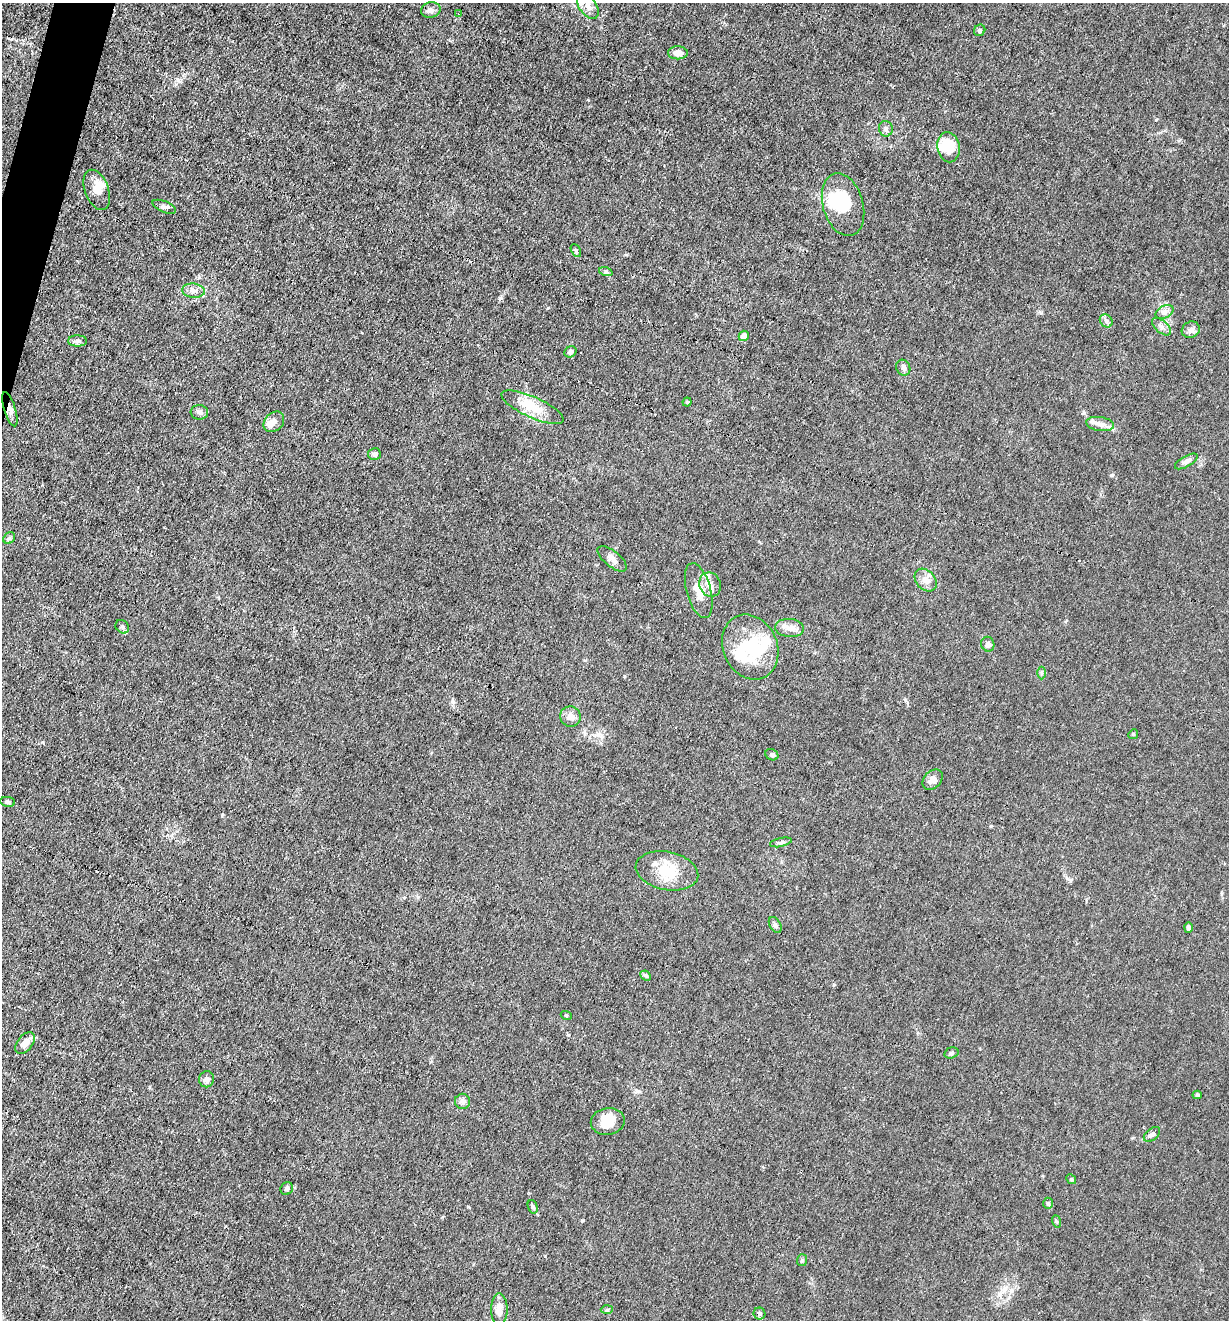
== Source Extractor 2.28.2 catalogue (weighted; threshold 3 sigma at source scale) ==
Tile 11 of 4 x 4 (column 3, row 3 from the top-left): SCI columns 2584-3810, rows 1319-2636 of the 5293 x 5273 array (HDU 1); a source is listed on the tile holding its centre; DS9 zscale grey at full resolution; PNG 1231 x 1322 px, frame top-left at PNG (2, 3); each listed source drawn as its Kron ellipse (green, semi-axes under 4 px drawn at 4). Shown black and unused: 1% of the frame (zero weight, under 3 of 4 exposures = <1% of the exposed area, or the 3 px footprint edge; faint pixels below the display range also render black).
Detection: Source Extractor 2.28.2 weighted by HDU 2 'WHT'; one run over the whole footprint, this tile lists its part. Background 0.0242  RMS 0.003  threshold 0.0133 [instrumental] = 3 sigma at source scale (4.5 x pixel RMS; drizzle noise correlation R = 1.50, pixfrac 1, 0.05/0.05 arcsec/px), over >= 5 px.
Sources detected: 83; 4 inside a brighter object's white glare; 4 cosmic-ray / hot-pixel residue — neither listed nor drawn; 9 inside a brighter listed object's ellipse — not listed separately; the other 66 listed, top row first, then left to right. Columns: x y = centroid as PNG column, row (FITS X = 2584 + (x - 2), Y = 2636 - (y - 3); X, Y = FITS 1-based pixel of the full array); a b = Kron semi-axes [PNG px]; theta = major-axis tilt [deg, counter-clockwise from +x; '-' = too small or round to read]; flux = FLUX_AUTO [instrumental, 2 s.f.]
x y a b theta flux
588 6 14 8 -55 2.4
431 10 10 7 13 1.5
458 14 3 3 - 0.28
980 30 6 5 - 0.6
678 53 10 6 -1 1.8
886 129 8 7 - 0.84
949 147 15 11 -80 7.2
97 190 21 12 -70 3
843 205 32 20 -74 13
164 207 12 5 -23 0.89
576 251 7 4 -63 0.53
606 272 7 4 -18 0.52
193 291 11 7 -7 1.5
1165 312 10 6 27 1.1
1106 321 7 6 - 0.79
1161 327 11 6 -40 1.2
1191 330 9 8 - 1.2
744 336 5 5 - 2.7
77 341 9 5 0 0.86
570 352 6 5 - 0.83
903 368 8 7 - 1
687 402 4 4 - 0.34
532 407 34 10 -24 8.1
10 409 18 5 -73 1.7
199 412 9 7 -6 0.93
274 422 11 9 45 1.6
1100 424 14 7 -9 1.8
374 454 6 6 - 1.1
1186 461 13 5 30 1.2
9 538 6 5 - 0.55
612 559 18 8 -39 1.7
926 580 13 9 -49 2.2
710 584 12 10 -69 2.7
699 591 28 12 -74 4.8
122 627 7 6 - 0.63
789 628 14 9 -5 2.2
988 644 7 6 - 1
750 647 33 27 -66 16
1042 673 6 4 90 0.46
570 716 10 10 - 1.8
1133 734 5 4 - 0.39
772 755 7 5 -26 0.7
933 780 11 8 45 2
8 802 7 5 -7 0.73
781 842 11 4 12 0.7
667 871 32 19 -12 9.1
775 925 8 5 -60 0.69
1188 927 5 4 - 0.72
646 976 6 4 -44 0.45
566 1015 5 3 - 0.29
25 1043 12 7 52 2.9
951 1053 7 5 17 0.59
207 1079 8 7 - 1.3
1197 1095 4 4 - 0.44
463 1101 8 7 - 0.98
608 1121 17 13 11 5.1
1152 1134 9 5 40 1.1
1071 1179 5 4 - 0.32
287 1189 6 6 - 0.73
1048 1203 5 4 - 0.46
533 1207 7 4 -73 0.51
1056 1221 6 4 -70 0.38
802 1260 6 5 - 0.49
499 1309 16 8 -89 3.1
607 1310 6 4 2 0.4
759 1313 6 5 - 0.8
Overlapping masked pixels (flux is a lower limit): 1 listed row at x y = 10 409
Isophote crosses this tile's border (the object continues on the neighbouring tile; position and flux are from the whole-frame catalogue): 1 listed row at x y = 588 6
Unlisted compact peaks at least as high as the median listed source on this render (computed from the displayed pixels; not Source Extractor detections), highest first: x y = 500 298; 1112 475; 222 815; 991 826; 568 1035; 582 1221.